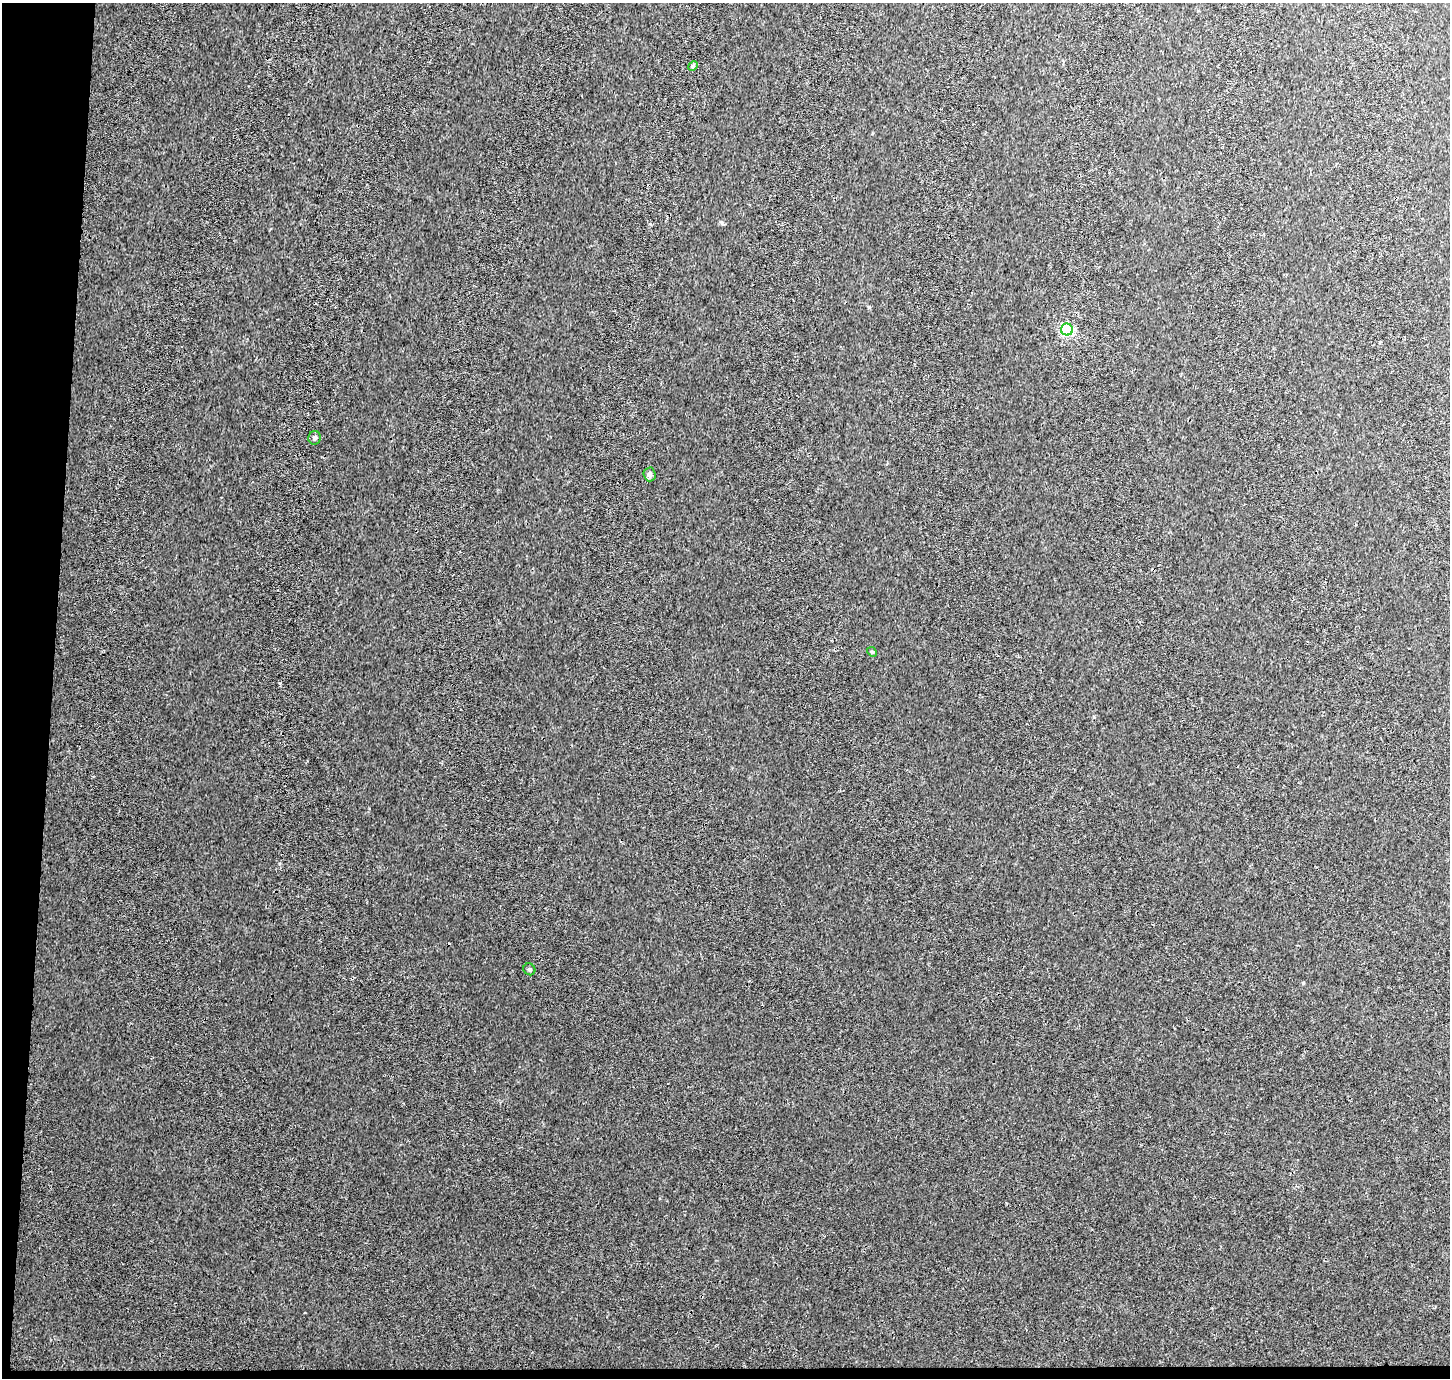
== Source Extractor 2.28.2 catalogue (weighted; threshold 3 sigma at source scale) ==
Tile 7 of 3 x 3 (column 1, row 3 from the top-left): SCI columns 4-1451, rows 260-1635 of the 4359 x 4647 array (HDU 1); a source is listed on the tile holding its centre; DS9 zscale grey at full resolution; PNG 1452 x 1380 px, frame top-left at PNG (2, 3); each listed source drawn as its Kron ellipse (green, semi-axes under 4 px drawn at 4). Shown black and unused: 4% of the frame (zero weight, under 3 of 4 exposures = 4% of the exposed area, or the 3 px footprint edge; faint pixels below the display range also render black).
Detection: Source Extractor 2.28.2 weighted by HDU 2 'WHT'; one run over the whole footprint, this tile lists its part. Background 0.0037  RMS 0.0023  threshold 0.0104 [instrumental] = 3 sigma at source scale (4.5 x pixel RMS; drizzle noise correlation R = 1.50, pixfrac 1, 0.0396/0.0396 arcsec/px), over >= 5 px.
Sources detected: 6; all 6 listed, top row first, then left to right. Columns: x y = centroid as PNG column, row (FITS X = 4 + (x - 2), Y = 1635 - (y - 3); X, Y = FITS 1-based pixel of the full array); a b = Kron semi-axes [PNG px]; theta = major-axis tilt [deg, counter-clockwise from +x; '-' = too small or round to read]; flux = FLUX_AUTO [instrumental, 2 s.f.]
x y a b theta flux
693 66 5 4 - 0.28
1067 330 6 6 - 29
315 438 7 6 - 0.54
649 474 7 6 - 0.76
872 652 5 4 - 0.26
529 969 6 5 - 0.42